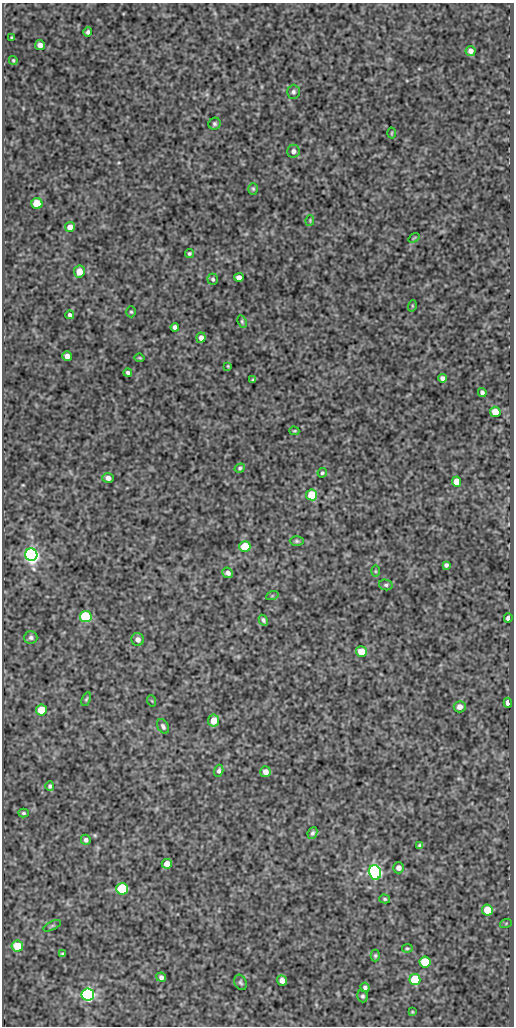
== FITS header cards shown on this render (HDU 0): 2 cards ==
NAXIS1  =                  512
NAXIS2  =                 1024

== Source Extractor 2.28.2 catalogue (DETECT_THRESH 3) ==
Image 512 x 1024 px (HDU 0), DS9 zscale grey, 1 PNG px = 1 image px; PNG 516 x 1028 px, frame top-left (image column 1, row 1024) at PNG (2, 3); each listed source drawn as its Kron ellipse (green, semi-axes under 4 px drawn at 4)
Background 94.4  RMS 0.54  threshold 1.62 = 3 sigma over >= 5 px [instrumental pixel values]
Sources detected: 87; all 87 listed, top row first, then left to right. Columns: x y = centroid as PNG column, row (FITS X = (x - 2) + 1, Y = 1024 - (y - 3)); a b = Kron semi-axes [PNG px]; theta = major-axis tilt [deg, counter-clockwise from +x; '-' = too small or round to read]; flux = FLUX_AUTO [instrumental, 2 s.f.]
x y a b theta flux
88 32 5 4 - 91
11 38 3 2 - 36
40 45 5 5 - 200
471 51 5 5 - 160
13 60 4 3 - 41
293 92 7 6 - 89
215 124 6 5 - 74
391 133 5 3 - 35
293 151 6 6 - 130
253 189 6 5 - 57
37 204 5 5 - 1200
310 220 5 4 - 37
70 227 5 5 - 240
414 238 6 3 37 35
189 253 4 4 - 65
79 272 6 5 - 450
239 277 5 4 - 180
213 279 5 5 - 66
412 306 6 3 73 38
131 312 5 4 - 50
70 315 4 4 - 78
242 321 6 4 -64 53
175 327 4 4 - 110
201 338 5 4 - 150
67 356 5 4 - 210
140 358 5 3 - 40
228 366 4 3 - 38
128 373 4 3 - 73
442 378 4 4 - 120
253 380 4 3 - 52
482 392 5 4 - 96
495 412 5 5 - 540
294 431 5 4 - 43
240 468 5 4 - 59
322 473 5 4 - 54
108 478 6 5 - 150
456 482 5 5 - 470
312 495 5 5 - 1200
297 541 7 4 -1 68
245 546 5 5 - 1200
31 555 6 6 - 15000
446 565 4 4 - 85
375 571 6 4 -90 44
228 573 5 5 - 130
386 585 7 5 -14 73
272 596 6 4 19 52
86 617 6 5 - 3700
508 618 5 4 - 150
263 620 5 4 - 80
31 637 6 6 - 100
138 639 6 6 - 170
361 652 5 5 - 640
86 699 7 4 68 55
152 701 6 3 -71 28
508 703 5 4 - 350
460 707 6 5 - 220
41 710 5 5 - 1200
214 721 6 5 - 520
163 726 8 5 -59 100
219 771 6 4 74 100
265 772 5 5 - 230
50 786 5 4 - 82
24 813 5 4 - 61
312 833 6 4 64 85
86 840 5 5 - 110
420 845 4 3 - 62
167 864 5 4 - 320
399 868 5 5 - 160
375 872 7 6 - 9500
122 889 6 5 - 2600
385 899 5 4 - 58
487 910 5 5 - 900
506 923 6 4 19 43
52 926 9 3 26 54
17 946 6 5 - 950
407 948 5 3 - 46
63 954 4 4 - 61
375 956 6 4 -90 55
425 962 5 5 - 1500
161 977 5 4 - 110
415 979 5 5 - 2100
282 980 5 4 - 240
240 982 8 6 -65 77
365 987 5 4 - 88
88 994 6 6 - 8600
363 996 6 5 - 76
412 1012 4 4 - 36